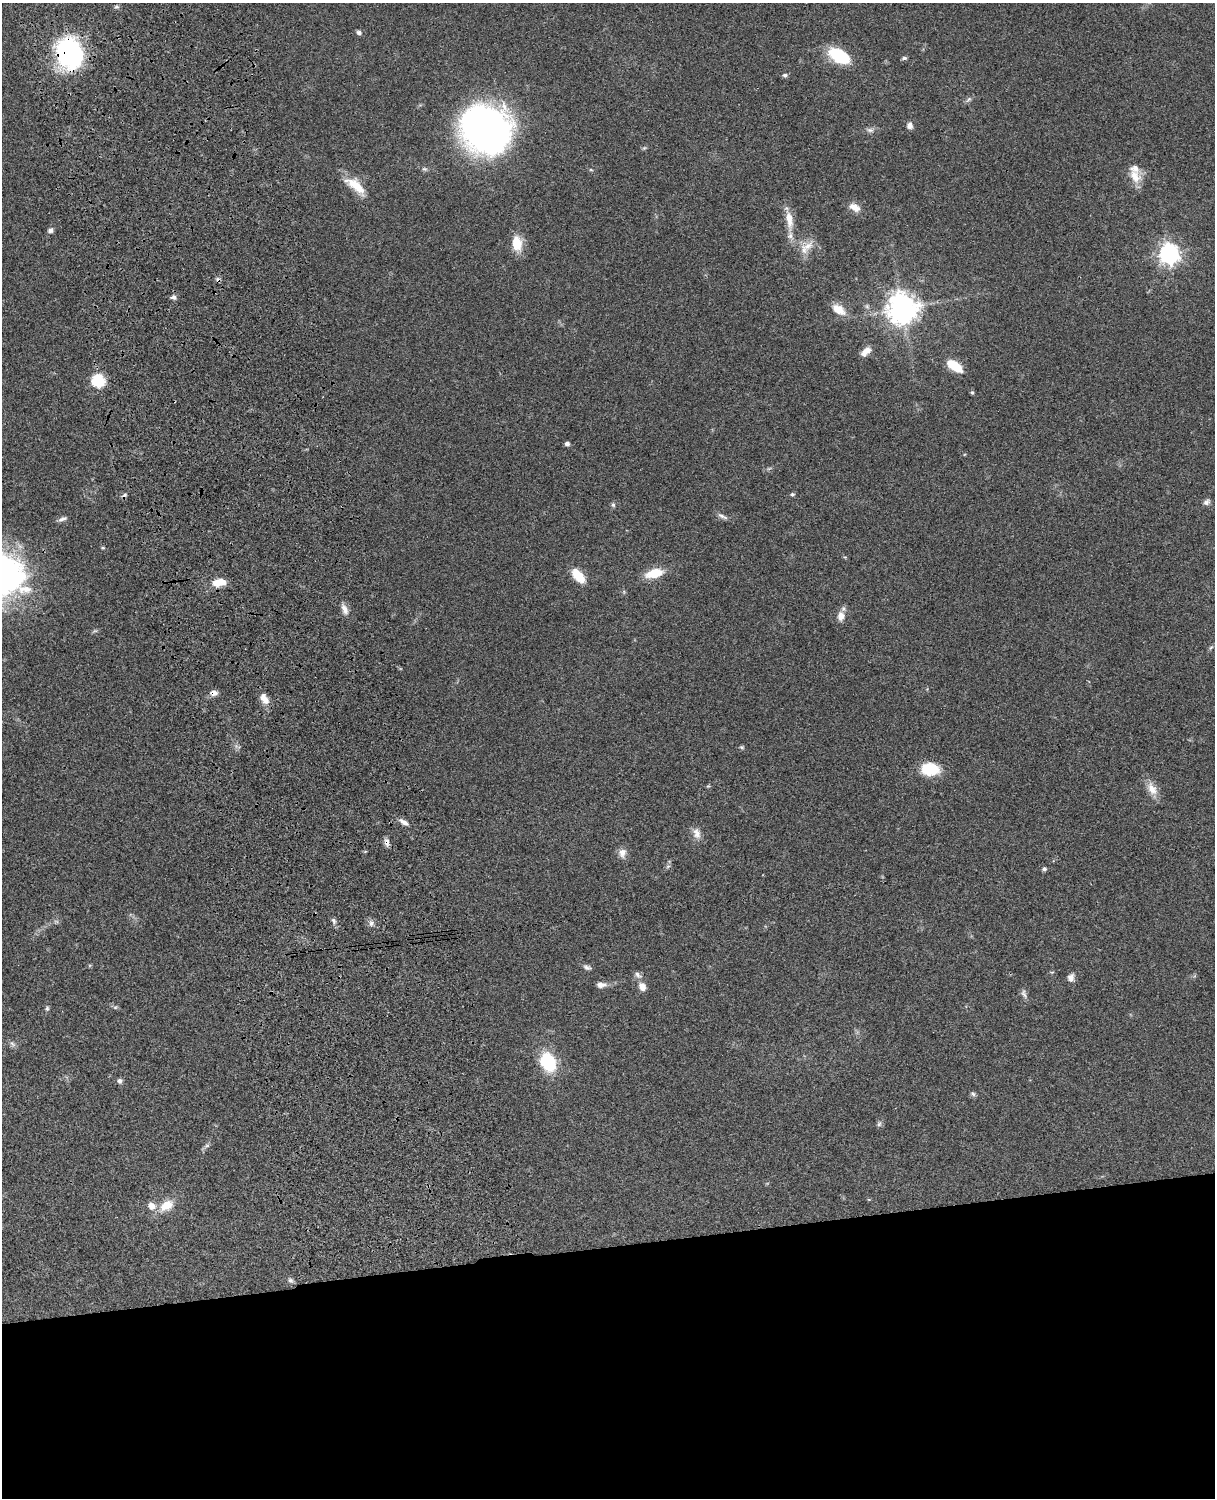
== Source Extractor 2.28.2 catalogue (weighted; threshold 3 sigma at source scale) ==
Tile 11 of 4 x 3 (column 3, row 3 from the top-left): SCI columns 2545-3757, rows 277-1772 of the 5088 x 4927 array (HDU 1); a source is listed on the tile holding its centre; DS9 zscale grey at full resolution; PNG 1217 x 1500 px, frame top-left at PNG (2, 3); no overlay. Shown black and unused: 17% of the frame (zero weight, under 3 of 4 exposures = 6% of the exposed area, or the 3 px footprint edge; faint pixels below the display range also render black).
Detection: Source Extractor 2.28.2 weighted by HDU 2 'WHT'; one run over the whole footprint, this tile lists its part. Background 0.0792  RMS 0.0058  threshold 0.0262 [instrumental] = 3 sigma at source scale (4.5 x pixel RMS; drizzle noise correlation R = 1.50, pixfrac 1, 0.05/0.05 arcsec/px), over >= 5 px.
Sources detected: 74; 2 cosmic-ray / hot-pixel residue — not listed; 2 inside a brighter listed object's ellipse — not listed separately; the other 70 listed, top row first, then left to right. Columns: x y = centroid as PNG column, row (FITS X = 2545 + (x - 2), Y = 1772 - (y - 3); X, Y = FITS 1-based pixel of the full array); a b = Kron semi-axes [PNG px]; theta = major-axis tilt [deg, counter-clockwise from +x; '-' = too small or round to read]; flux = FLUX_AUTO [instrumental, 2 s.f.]
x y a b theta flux
359 32 7 5 -20 1.4
69 53 27 22 -71 98
839 56 23 12 -30 27
904 58 6 4 6 1.1
785 75 7 5 12 1.2
968 99 10 4 39 1.4
909 126 8 7 - 2.3
486 129 34 32 -19 330
870 130 10 6 -14 1.8
644 148 6 4 43 0.85
591 170 6 3 -18 0.61
1135 176 20 14 -55 8.5
356 186 29 11 -39 12
854 207 14 8 -29 5
789 219 26 9 -81 8.6
50 230 7 6 - 1.7
517 243 18 11 -84 11
808 246 20 10 26 6.7
1169 254 8 7 - 330
173 297 7 6 - 1.6
902 308 10 10 - 760
839 310 19 10 -33 7.4
866 351 13 7 42 4.5
955 366 16 8 -35 14
98 381 6 6 - 68
972 392 5 5 - 0.81
567 444 4 4 - 2.1
792 494 5 5 - 0.95
1207 502 10 7 33 1.9
613 505 6 5 - 1.1
722 516 17 5 -26 2.1
63 519 11 5 20 1.8
103 548 5 3 - 0.69
654 573 16 8 13 15
578 576 15 8 -49 13
219 582 17 8 9 8.6
345 609 14 7 -65 3.7
841 616 12 9 80 4.6
1211 648 7 4 44 0.98
214 693 8 6 -1 3.2
264 699 16 9 -59 5.4
741 747 5 4 - 0.85
930 769 19 13 -3 18
1152 789 19 11 -61 6.6
404 822 11 5 -32 2.7
697 833 15 9 -74 4.3
387 842 10 6 -86 2.4
622 853 12 10 84 3.7
668 866 6 5 - 1.1
1044 869 5 4 - 1.2
56 921 7 4 -19 0.99
333 921 9 6 -58 1.6
371 923 7 6 - 1.8
587 967 10 6 -19 1.7
638 975 12 7 -43 2.2
1071 977 10 8 78 2.8
601 985 13 7 1 3.1
642 986 10 8 -67 4
1024 994 13 6 -69 2
115 1007 7 4 -17 0.93
47 1008 6 5 - 0.99
12 1044 10 6 -41 1.7
548 1062 19 14 -63 30
119 1081 7 6 - 1.5
973 1094 8 5 -44 1.2
879 1124 7 6 - 1.3
207 1146 7 4 1 1
166 1205 17 10 29 9.8
152 1206 11 9 -43 4.6
290 1280 8 6 -43 1.5
Overlapping masked pixels (flux is a lower limit): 3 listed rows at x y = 69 53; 214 693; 387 842